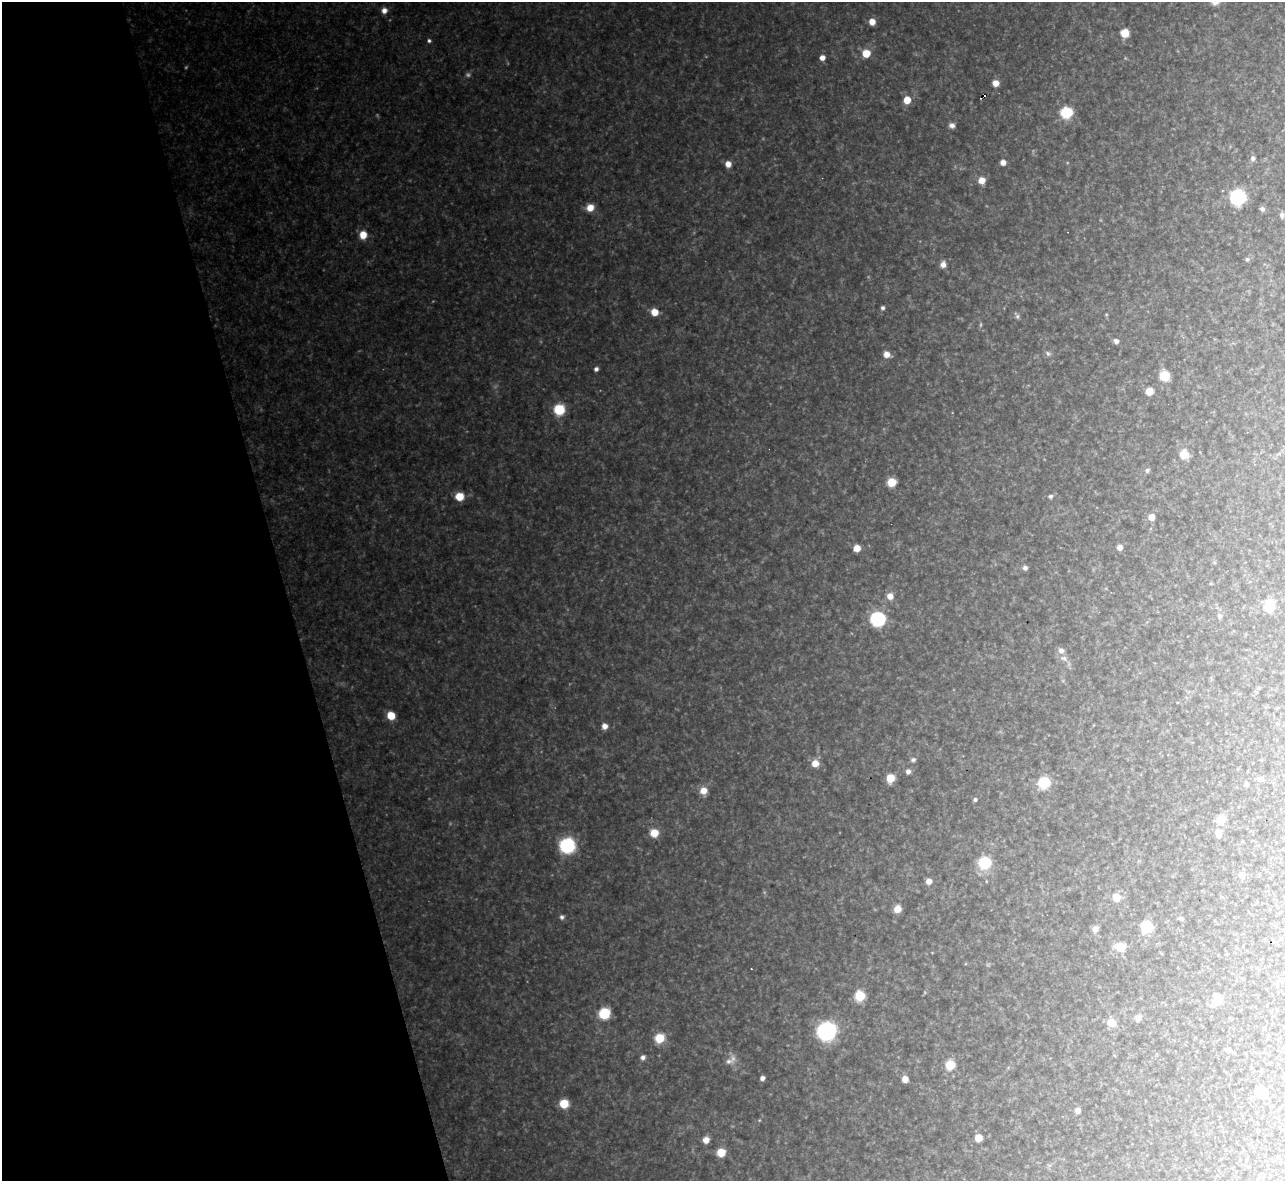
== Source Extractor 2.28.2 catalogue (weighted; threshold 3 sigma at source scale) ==
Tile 5 of 4 x 4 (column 1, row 2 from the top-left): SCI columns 1-1283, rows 2499-3677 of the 5133 x 5115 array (HDU 1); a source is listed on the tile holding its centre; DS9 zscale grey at full resolution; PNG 1287 x 1183 px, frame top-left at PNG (2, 2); no overlay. Shown black and unused: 22% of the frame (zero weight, under 3 of 4 exposures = <1% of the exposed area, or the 3 px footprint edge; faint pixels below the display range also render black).
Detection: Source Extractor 2.28.2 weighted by HDU 2 'WHT'; one run over the whole footprint, this tile lists its part. Background 0.327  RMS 0.02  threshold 0.0884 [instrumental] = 3 sigma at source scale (4.5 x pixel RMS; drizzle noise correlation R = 1.50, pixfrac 1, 0.05/0.05 arcsec/px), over >= 5 px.
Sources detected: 92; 1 too faint to see at this stretch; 1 cosmic-ray / hot-pixel residue — not listed; the other 90 listed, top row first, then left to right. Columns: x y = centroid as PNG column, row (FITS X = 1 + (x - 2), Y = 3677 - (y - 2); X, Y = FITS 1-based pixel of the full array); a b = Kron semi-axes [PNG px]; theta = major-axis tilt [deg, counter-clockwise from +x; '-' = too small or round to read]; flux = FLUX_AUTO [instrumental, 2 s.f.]
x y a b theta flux
384 10 7 6 - 11
872 22 6 6 - 18
1125 33 7 6 - 31
429 41 5 4 - 3.3
866 53 6 6 - 34
822 57 5 5 - 10
995 83 6 6 - 16
907 100 6 6 - 28
1066 112 7 6 - 110
952 125 7 6 - 6.9
1253 158 6 5 - 5.3
1003 162 5 5 - 9.9
728 164 6 6 - 13
982 180 7 7 - 17
1238 197 9 8 - 230
590 208 8 7 - 20
1262 209 6 5 - 5.7
1282 215 7 6 - 5.7
363 235 8 7 - 24
1247 259 6 5 - 3.5
943 264 7 6 - 9.6
883 308 5 4 - 4.1
654 312 6 6 - 26
1017 316 6 5 - 3.7
1116 341 5 5 - 7.3
1048 353 7 5 -67 4.1
887 354 7 7 - 13
596 369 4 4 - 5.5
1164 376 6 6 - 80
1149 391 6 6 - 24
559 410 7 7 - 82
1184 454 7 6 - 39
1147 470 6 5 - 4.3
891 482 6 6 - 38
459 496 6 6 - 41
1050 496 5 5 - 3.9
1151 517 6 6 - 15
1119 547 5 5 - 10
857 548 6 6 - 19
1025 568 6 5 - 5.8
890 596 7 7 - 13
1269 605 7 7 - 65
1219 615 6 6 - 4.5
878 619 8 7 - 250
1061 650 7 6 - 7.8
1064 658 8 5 -19 6
391 715 6 5 - 41
604 726 6 5 - 11
913 760 6 5 - 4.6
815 763 7 7 - 19
908 771 5 5 - 7
890 778 6 5 - 41
1260 779 8 6 14 4.6
1044 783 7 7 - 85
1246 785 5 4 - 4.4
703 790 8 8 - 18
975 799 5 4 - 3.3
1220 820 7 6 - 29
654 833 7 7 - 30
1218 833 6 5 - 21
567 845 16 16 - 84
985 863 9 9 - 74
1242 875 6 6 - 12
929 881 6 5 - 11
1116 897 6 6 - 33
897 909 7 6 - 18
562 917 6 5 - 4.8
1181 918 8 4 -12 3.2
1147 927 7 6 - 87
1095 929 7 7 - 8.1
1120 947 7 6 - 41
860 996 6 6 - 94
1218 998 5 5 - 58
604 1013 7 6 - 100
1138 1018 9 6 89 6.4
1111 1023 8 7 - 23
827 1031 11 10 - 320
659 1038 8 7 - 43
1228 1050 5 5 - 7.2
643 1057 6 5 - 6.2
729 1061 12 7 13 10
950 1065 6 6 - 54
762 1078 5 4 - 6.7
905 1079 5 5 - 15
1262 1092 6 6 - 70
564 1104 6 6 - 56
1077 1110 6 5 - 8.9
978 1138 5 5 - 27
706 1140 6 6 - 14
721 1152 6 6 - 35